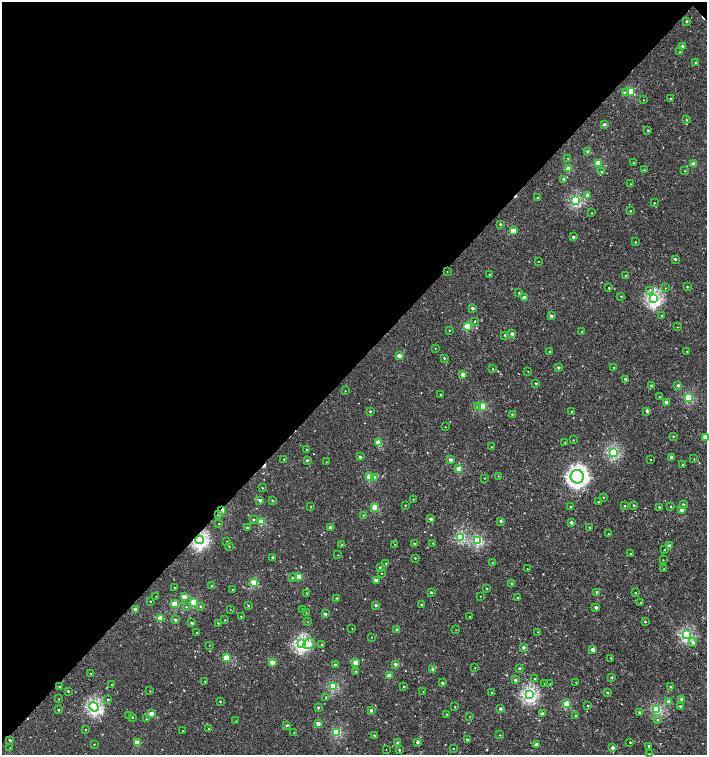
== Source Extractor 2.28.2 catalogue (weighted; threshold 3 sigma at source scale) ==
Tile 2 of 4 x 4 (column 2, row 1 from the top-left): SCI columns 1662-3071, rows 4516-6020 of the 6043 x 6058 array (HDU 1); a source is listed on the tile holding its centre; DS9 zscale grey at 2 x 2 block average (1 PNG px = mean of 2 x 2 image px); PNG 709 x 757 px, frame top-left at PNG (2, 2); each listed source drawn as its Kron ellipse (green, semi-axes under 4 px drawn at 4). Shown black and unused: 49% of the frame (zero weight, under 2 of 3 exposures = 2% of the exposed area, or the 3 px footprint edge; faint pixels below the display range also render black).
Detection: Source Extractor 2.28.2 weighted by HDU 2 'WHT'; one run over the whole footprint, this tile lists its part. Background -4.39e-05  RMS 0.0026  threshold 0.0116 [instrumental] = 3 sigma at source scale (4.5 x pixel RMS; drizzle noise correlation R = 1.50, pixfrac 1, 0.0396/0.0396 arcsec/px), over >= 5 px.
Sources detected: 296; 3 cosmic-ray / hot-pixel residue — neither listed nor drawn; the other 293 listed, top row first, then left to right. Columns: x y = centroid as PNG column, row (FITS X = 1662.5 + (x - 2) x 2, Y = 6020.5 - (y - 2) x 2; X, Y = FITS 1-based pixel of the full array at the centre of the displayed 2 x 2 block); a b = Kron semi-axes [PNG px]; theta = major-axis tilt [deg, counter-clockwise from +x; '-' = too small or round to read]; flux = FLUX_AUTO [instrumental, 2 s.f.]
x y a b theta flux
687 21 3 2 - 0.7
682 46 2 2 - 1.4
680 52 2 2 - 0.38
696 63 2 2 - 1.4
631 91 3 3 - 18
625 93 3 3 - 1.7
671 99 2 2 - 0.94
644 100 2 2 - 0.21
686 120 3 3 - 0.51
604 124 2 2 - 1.5
648 130 2 2 - 0.62
588 152 2 2 - 2.9
568 158 2 2 - 0.27
598 163 3 3 - 16
634 163 3 2 - 0.34
694 164 2 2 - 7.5
569 169 3 2 - 10
644 170 3 2 - 0.37
685 171 2 2 - 0.32
602 172 3 3 - 0.88
564 179 2 2 - 2.1
630 184 2 2 - 0.2
588 196 3 2 - 4.5
537 198 2 2 - 0.69
576 200 3 3 - 44
654 203 2 2 - 0.43
630 211 2 2 - 0.4
592 213 2 2 - 0.3
500 224 2 2 - 0.89
513 231 3 2 - 9.7
573 237 2 2 - 1.5
635 242 2 2 - 0.35
675 259 2 2 - 0.93
538 261 2 2 - 0.27
447 272 2 2 - 0.19
490 274 2 2 - 0.42
626 276 3 3 - 0.68
687 287 2 2 - 0.54
609 288 2 2 - 0.55
665 288 2 2 - 0.23
649 290 3 2 - 0.74
519 293 2 2 - 0.45
621 296 2 2 - 0.38
524 298 2 2 - 4.9
653 299 4 4 - 90
472 308 2 2 - 1.8
551 316 2 2 - 2.5
662 316 2 2 - 1
475 321 2 2 - 0.62
468 326 3 3 - 16
677 327 3 2 - 0.23
449 330 2 2 - 0.3
582 331 2 2 - 0.45
512 333 3 2 - 2.1
505 335 2 2 - 0.73
435 348 2 2 - 0.29
550 352 2 2 - 1
687 352 2 2 - 0.46
399 356 2 2 - 6.1
444 358 2 2 - 0.65
558 367 2 2 - 1.5
613 367 2 2 - 0.31
493 369 2 2 - 0.44
528 371 2 2 - 0.24
463 375 2 2 - 4.4
625 379 2 2 - 1.4
536 383 2 2 - 0.74
678 385 2 2 - 1.8
652 386 3 2 - 1.5
345 391 2 2 - 0.27
440 394 2 2 - 0.63
659 397 2 2 - 0.35
689 397 3 3 - 30
666 402 2 2 - 2.3
482 406 3 3 - 18
477 407 4 3 - 0.99
370 411 2 2 - 0.89
571 411 2 2 - 0.43
647 411 2 2 - 1.9
512 414 2 2 - 0.48
445 427 2 2 - 0.46
673 436 3 2 - 0.44
705 437 3 2 - 11
573 440 2 2 - 0.29
379 443 3 3 - 16
565 443 2 2 - 0.28
491 447 2 2 - 0.29
307 450 2 2 - 0.78
613 452 3 3 - 53
360 457 2 2 - 1.6
672 457 2 2 - 4.3
284 459 2 2 - 0.58
651 459 2 2 - 0.22
694 459 3 2 - 0.29
307 460 3 2 - 0.83
450 460 3 2 - 2.8
326 462 2 2 - 0.2
683 465 3 2 - 0.85
459 469 2 2 - 9.4
498 476 2 2 - 0.21
369 477 3 3 - 14
375 477 3 3 - 1.6
577 477 7 6 - 220
485 478 2 2 - 0.23
262 488 2 2 - 0.29
603 497 2 2 - 0.28
413 499 2 2 - 0.23
260 500 2 2 - 2.2
272 500 2 2 - 0.6
598 502 2 2 - 0.38
683 504 3 2 - 0.96
405 505 2 2 - 0.29
634 505 2 2 - 0.63
625 506 2 2 - 0.6
310 507 2 2 - 0.33
375 507 3 3 - 17
570 507 2 2 - 0.42
659 507 2 2 - 1.3
671 507 3 2 - 0.35
681 510 2 2 - 6.2
222 511 4 2 - 13
219 514 3 3 - 0.98
363 515 2 2 - 0.44
431 519 2 2 - 2.3
254 520 3 2 - 0.56
501 521 2 2 - 1.4
261 522 3 3 - 17
571 523 2 2 - 2.5
219 524 2 2 - 0.29
590 527 2 2 - 0.84
247 528 2 2 - 1.1
330 528 2 2 - 3
608 534 2 2 - 0.37
461 537 3 3 - 39
199 540 4 4 - 120
227 541 2 2 - 0.28
478 541 3 3 - 42
433 543 2 2 - 0.34
395 544 2 2 - 0.22
414 544 2 2 - 0.62
342 545 2 2 - 0.82
229 546 2 2 - 0.41
669 546 2 2 - 2.4
665 550 2 2 - 0.35
630 553 2 2 - 0.44
338 555 2 2 - 0.22
273 557 2 2 - 2.3
415 558 2 2 - 0.36
663 560 2 2 - 0.28
492 562 2 2 - 0.26
386 564 3 3 - 0.64
380 568 2 2 - 0.9
527 569 2 2 - 0.46
663 569 2 2 - 0.26
381 573 2 2 - 0.25
299 576 3 2 - 9.1
292 578 2 2 - 0.53
376 581 2 2 - 2.9
254 583 3 3 - 20
512 584 3 2 - 0.52
211 586 2 2 - 0.57
175 588 3 2 - 0.37
233 589 2 2 - 0.39
487 589 3 2 - 0.45
431 592 2 2 - 1.1
597 592 2 2 - 2
307 593 2 2 - 0.35
635 593 2 2 - 0.41
156 596 2 2 - 0.19
480 596 2 2 - 0.2
184 597 3 2 - 5.8
337 598 2 2 - 0.95
517 598 2 2 - 0.4
150 601 2 2 - 0.4
194 602 3 3 - 19
641 603 2 2 - 0.51
175 604 3 3 - 14
421 604 2 2 - 0.45
376 605 2 2 - 1.6
248 606 2 2 - 0.53
186 607 2 2 - 0.41
201 607 3 2 - 0.47
596 608 2 2 - 1.8
136 609 2 2 - 5.5
302 609 2 2 - 0.65
230 610 2 2 - 0.2
306 613 2 2 - 0.26
325 614 2 2 - 1.7
241 616 2 2 - 0.28
470 617 2 2 - 0.34
161 618 3 2 - 14
175 620 2 2 - 1.5
225 620 2 2 - 0.3
308 622 2 2 - 0.18
645 622 2 2 - 0.48
192 623 2 2 - 1.1
218 623 2 2 - 0.5
352 629 2 2 - 0.22
397 629 2 2 - 1.1
456 630 2 2 - 0.22
538 632 3 2 - 0.26
197 633 2 2 - 0.38
686 635 3 3 - 57
372 637 2 2 - 0.21
693 642 4 3 - 1.3
301 644 4 4 - 88
309 644 6 5 - 5.2
209 645 2 2 - 0.23
322 645 2 2 - 0.6
523 647 2 2 - 2.1
593 650 3 2 - 3.8
227 658 3 3 - 16
611 658 3 3 - 0.42
272 662 2 2 - 6
355 663 3 2 - 8.1
395 664 2 2 - 2.1
335 665 2 2 - 1.4
475 668 2 2 - 0.22
519 668 2 2 - 1
433 669 2 2 - 1.6
356 672 3 2 - 0.54
91 673 2 2 - 0.49
389 676 3 2 - 9.4
612 677 2 2 - 1.2
535 679 2 2 - 0.29
515 680 3 2 - 0.99
204 681 2 2 - 0.32
576 682 2 2 - 0.19
442 683 2 2 - 1.2
111 684 2 2 - 0.3
544 684 3 2 - 0.41
550 684 2 2 - 0.19
333 686 3 3 - 33
59 687 2 2 - 0.76
404 687 2 2 - 0.59
670 687 2 2 - 0.48
68 691 2 2 - 0.87
150 691 2 2 - 0.3
423 692 2 2 - 0.24
491 692 2 2 - 0.33
607 693 2 2 - 0.58
529 694 4 3 - 87
326 697 2 2 - 0.66
59 699 2 2 - 0.33
108 699 2 2 - 0.67
682 699 2 2 - 5
220 701 2 2 - 0.42
669 702 3 3 - 3
567 704 3 3 - 17
588 706 2 2 - 0.33
680 706 3 3 - 0.57
94 707 5 4 - 90
455 707 2 2 - 0.45
318 708 2 2 - 1.3
500 709 2 2 - 1.3
657 709 3 3 - 45
58 710 2 2 - 0.64
371 710 2 2 - 1.5
151 713 2 2 - 5.3
640 713 2 2 - 1.9
446 714 2 2 - 0.27
542 714 2 2 - 2.7
129 715 2 2 - 0.29
576 716 2 2 - 0.92
132 717 2 2 - 0.51
470 717 2 2 - 0.17
147 719 3 2 - 0.31
657 720 3 3 - 0.52
236 721 2 2 - 0.3
318 723 2 2 - 4.4
287 725 3 3 - 1
86 729 2 2 - 0.34
208 729 3 3 - 0.43
182 731 2 2 - 0.19
294 732 3 2 - 0.36
337 732 3 3 - 29
500 735 2 2 - 0.32
375 736 3 2 - 1.2
467 739 2 2 - 0.7
10 740 2 2 - 0.99
417 742 2 2 - 1.4
630 742 2 2 - 0.44
137 743 3 2 - 11
397 743 3 2 - 0.77
94 744 2 2 - 0.32
536 744 2 2 - 3.4
649 746 2 2 - 0.73
10 748 2 2 - 0.19
453 748 2 2 - 0.27
612 748 2 2 - 2
386 750 2 2 - 0.57
399 750 2 2 - 0.57
649 754 3 2 - 0.43
Overlapping masked pixels (flux is a lower limit): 3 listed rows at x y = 222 511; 219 514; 199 540
Isophote crosses this tile's border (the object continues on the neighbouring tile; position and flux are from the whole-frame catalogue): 2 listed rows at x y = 705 437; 649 754
Diffuse or blended objects may show on this block-average render without a row.